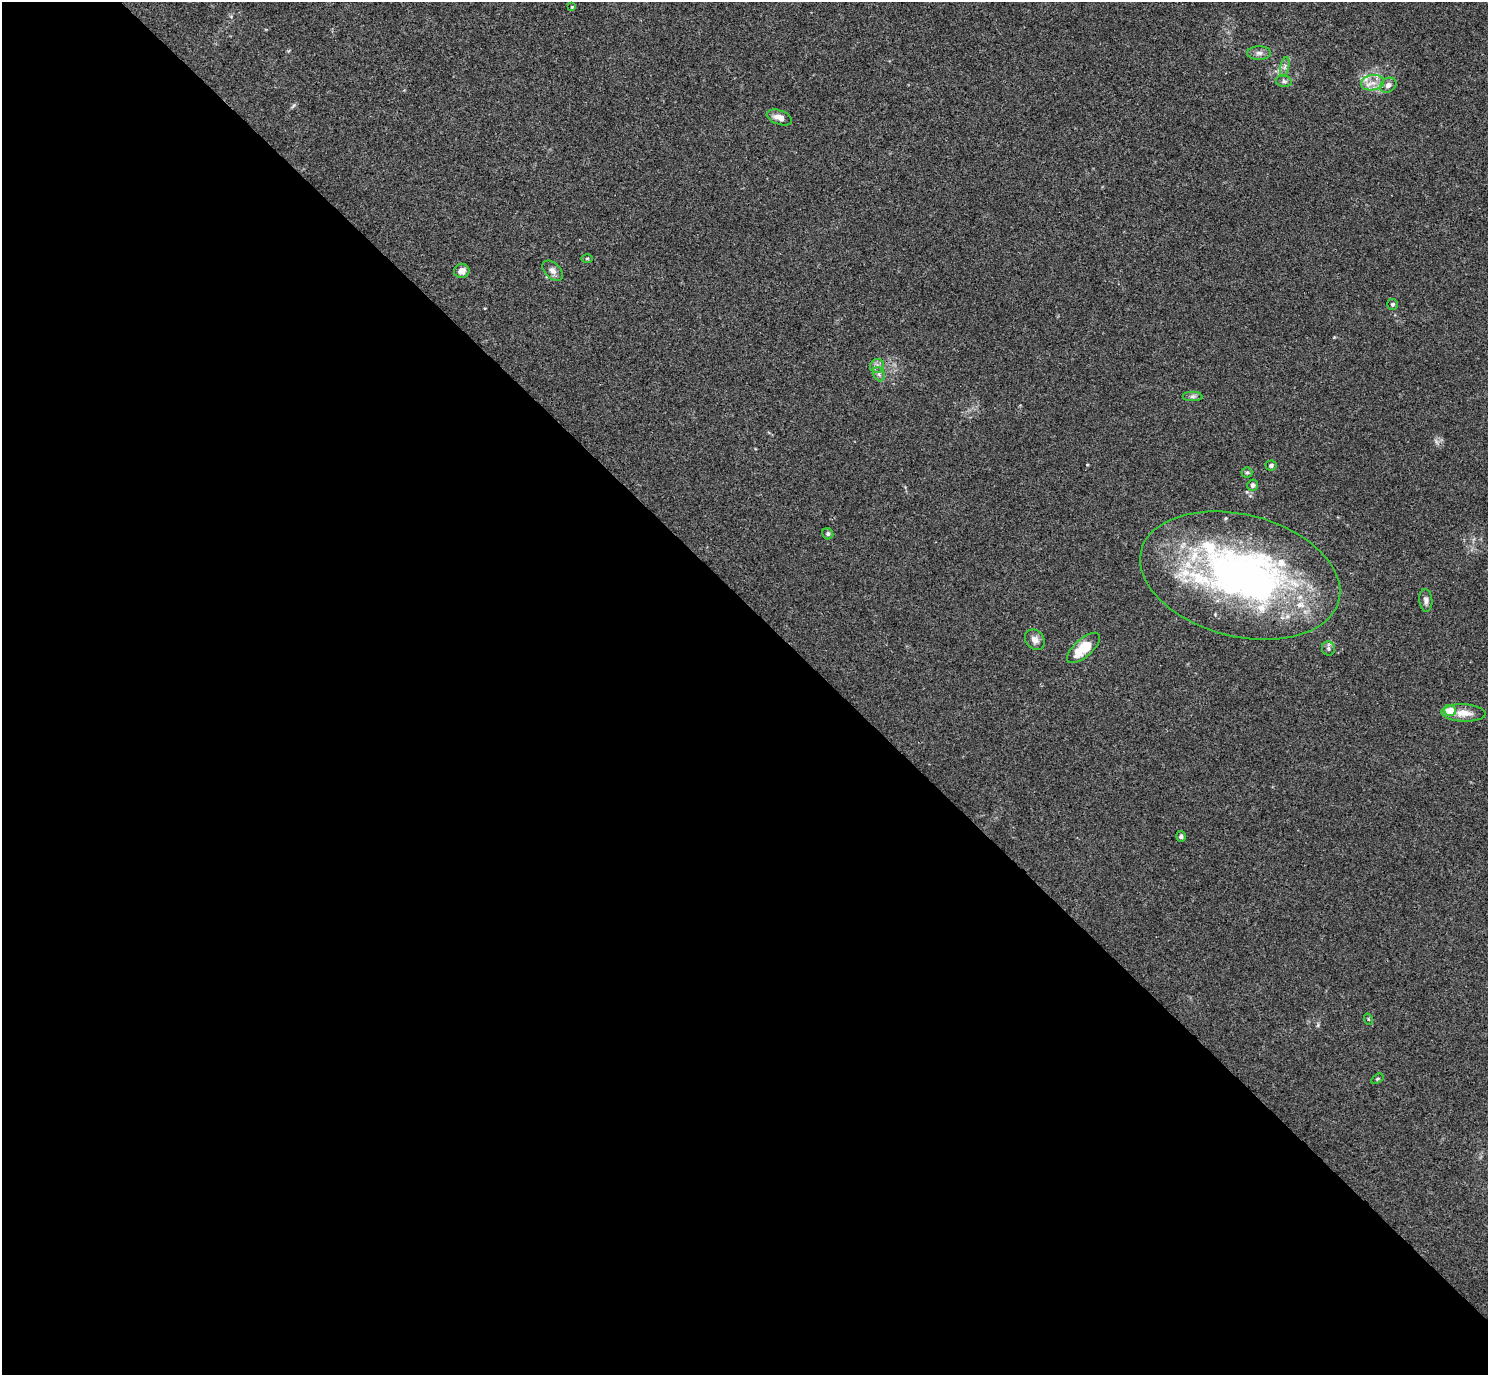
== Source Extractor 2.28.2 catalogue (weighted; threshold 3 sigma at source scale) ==
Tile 9 of 4 x 4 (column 1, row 3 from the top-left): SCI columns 44-1529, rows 1571-2943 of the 6029 x 6028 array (HDU 1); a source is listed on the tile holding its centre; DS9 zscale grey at full resolution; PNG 1490 x 1377 px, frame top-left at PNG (2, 2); each listed source drawn as its Kron ellipse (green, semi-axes under 4 px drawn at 4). Shown black and unused: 56% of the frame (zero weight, under 3 of 4 exposures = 5% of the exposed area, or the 3 px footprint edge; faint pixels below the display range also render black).
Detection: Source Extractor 2.28.2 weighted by HDU 2 'WHT'; one run over the whole footprint, this tile lists its part. Background 0.0522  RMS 0.0045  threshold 0.0202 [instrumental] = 3 sigma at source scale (4.5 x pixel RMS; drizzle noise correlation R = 1.50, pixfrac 1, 0.05/0.05 arcsec/px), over >= 5 px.
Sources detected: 34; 1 inside a brighter object's white glare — neither listed nor drawn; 5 inside a brighter listed object's ellipse — not listed separately; the other 28 listed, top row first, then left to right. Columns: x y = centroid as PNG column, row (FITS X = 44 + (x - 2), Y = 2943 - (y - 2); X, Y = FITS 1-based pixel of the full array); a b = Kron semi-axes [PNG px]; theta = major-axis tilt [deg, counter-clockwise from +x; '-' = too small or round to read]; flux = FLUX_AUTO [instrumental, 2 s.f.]
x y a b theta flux
572 7 4 4 - 0.43
1259 53 11 7 0 1.9
1285 67 10 4 77 1.3
1284 81 8 5 -10 1.1
1372 83 12 7 9 3.6
1388 85 9 7 32 2
779 117 13 7 -20 3.5
587 258 5 3 - 0.52
462 271 8 7 - 2.8
553 271 12 7 -44 2.2
1392 304 5 5 - 0.91
877 366 7 7 - 1.6
879 374 7 5 -61 1.2
1192 397 10 4 0 1.1
1271 465 5 5 - 0.87
1247 472 5 5 - 0.75
1253 485 6 5 - 1.4
828 534 6 5 - 0.86
1240 575 102 61 -14 210
1426 600 11 6 -84 1.8
1035 640 11 9 -47 2.7
1083 648 20 9 42 13
1328 649 7 6 - 1.1
1450 710 6 5 - 7.8
1463 713 22 8 -3 5.7
1181 836 5 4 - 1
1368 1019 6 3 -72 0.47
1377 1079 7 4 32 0.56
Overlapping masked pixels (flux is a lower limit): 1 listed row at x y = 1240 575